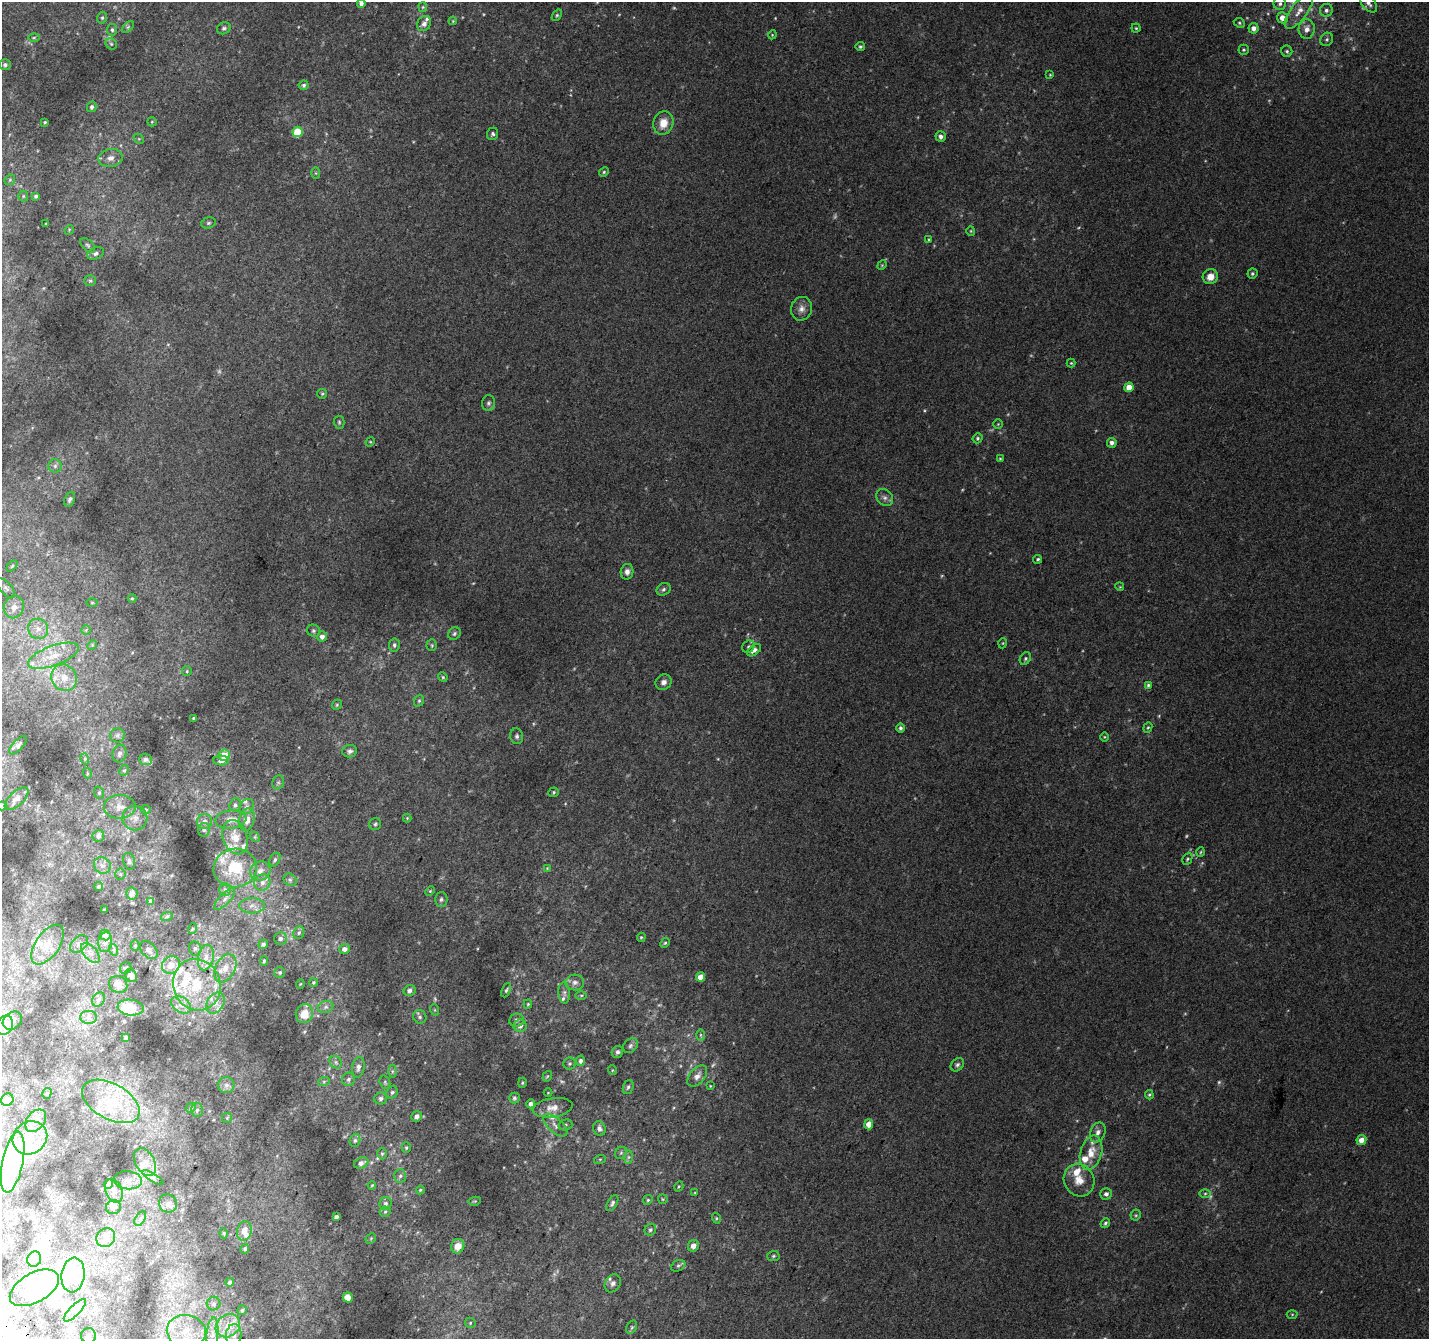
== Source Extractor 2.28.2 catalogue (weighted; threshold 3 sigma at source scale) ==
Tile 7 of 4 x 4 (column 3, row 2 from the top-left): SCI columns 2884-4310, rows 2984-4320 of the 5758 x 5899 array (HDU 1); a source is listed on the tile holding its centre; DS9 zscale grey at full resolution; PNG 1431 x 1341 px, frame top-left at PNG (2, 2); each listed source drawn as its Kron ellipse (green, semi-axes under 4 px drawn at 4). Shown black and unused: <1% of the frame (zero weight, under 2 of 3 exposures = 2% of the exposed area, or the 3 px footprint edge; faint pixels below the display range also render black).
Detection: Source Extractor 2.28.2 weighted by HDU 2 'WHT'; one run over the whole footprint, this tile lists its part. Background 0.0817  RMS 0.014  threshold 0.0628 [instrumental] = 3 sigma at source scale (4.5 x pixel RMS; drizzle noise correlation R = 1.50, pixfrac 1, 0.0396/0.0396 arcsec/px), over >= 5 px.
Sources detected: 361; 16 too faint to see at this stretch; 7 inside a brighter object's white glare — neither listed nor drawn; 36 inside a brighter listed object's ellipse — not listed separately; the other 302 listed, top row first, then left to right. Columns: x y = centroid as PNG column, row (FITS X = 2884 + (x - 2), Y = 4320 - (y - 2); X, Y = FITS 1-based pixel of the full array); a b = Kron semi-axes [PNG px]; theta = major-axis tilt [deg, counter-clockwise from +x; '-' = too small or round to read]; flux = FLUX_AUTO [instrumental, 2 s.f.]
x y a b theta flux
361 3 4 4 - 5.1
1369 3 11 6 -49 6.1
1280 4 6 6 - 3.8
423 7 5 4 - 1.5
1326 10 6 6 - 4.3
1299 11 21 8 53 15
557 15 6 4 54 2.2
102 18 6 4 76 2.2
1282 18 5 5 - 11
453 21 4 3 - 0.99
424 23 8 6 56 5.5
1239 23 6 4 -24 2.1
128 27 7 4 45 2.4
224 28 7 5 23 3.2
1136 28 4 4 - 1.7
1254 28 5 5 - 7.3
1307 29 10 8 89 9.3
112 30 6 5 - 2.7
772 35 4 3 - 1.2
34 38 6 4 2 1.9
1327 39 7 6 - 3.1
111 44 6 5 - 2.5
860 47 5 5 - 2.6
1244 50 5 5 - 2.2
1287 51 5 5 - 2.4
5 65 5 5 - 3.4
1050 75 3 3 - 1.1
304 85 5 5 - 2.7
92 107 5 4 - 4.2
45 122 3 3 - 1.7
152 122 5 4 - 1.5
663 123 12 10 72 19
297 132 5 5 - 55
493 134 6 5 - 3.2
941 137 5 5 - 4.7
139 139 6 4 -44 1.8
111 158 12 9 9 8.7
604 172 5 4 - 1.8
316 173 6 4 -89 1.7
10 180 6 5 - 1.7
23 196 5 5 - 1.9
36 196 4 4 - 2.6
208 223 7 5 16 2.6
46 224 3 3 - 1.7
69 230 5 4 - 1.4
971 231 5 4 - 1.4
929 239 4 3 - 1.7
88 245 9 5 -44 3
96 253 9 5 24 4.4
882 265 5 4 - 1.3
1252 274 5 4 - 2.5
1210 277 8 7 - 13
90 281 6 5 - 2.5
801 309 12 10 75 9
1071 363 4 4 - 1.4
1129 387 4 4 - 17
322 394 5 5 - 1.8
488 403 8 6 87 3.4
339 422 6 5 - 2.2
998 424 4 4 - 1.4
978 438 5 4 - 2.1
370 442 5 4 - 1.4
1112 443 5 5 - 5.2
1000 459 4 4 - 1.3
55 466 6 6 - 3.7
885 498 9 7 -43 5.7
70 499 8 5 68 3.6
1038 559 4 4 - 2
12 566 6 4 45 2.1
627 572 8 6 78 6.5
1120 587 4 3 - 1.2
6 588 12 5 -48 4.4
664 589 7 6 - 3.3
132 598 4 4 - 1.6
92 603 6 4 -1 1.6
14 607 11 10 - 12
38 629 10 9 - 11
86 630 5 5 - 2
313 631 6 6 - 2.7
454 634 7 6 - 2.7
322 636 5 4 - 6.7
1003 643 5 3 - 1.2
92 645 5 4 - 1.4
394 645 7 5 81 3.3
432 645 5 5 - 2.1
748 647 6 6 - 2.9
754 650 8 5 38 5.7
53 656 27 10 20 28
1025 658 6 5 - 2.5
187 671 5 4 - 1.7
443 677 5 4 - 1.7
64 678 14 12 -53 18
664 682 8 7 - 6.1
1148 685 4 4 - 2.1
419 701 6 4 68 2.1
337 705 5 4 - 1.8
193 718 3 2 - 1.3
900 728 4 4 - 2.9
1148 728 5 4 - 1.8
117 735 7 7 - 3.8
517 736 8 6 -77 3.8
1104 737 5 3 - 1.2
18 745 12 5 46 3.9
350 751 7 6 - 4.3
119 754 9 7 78 4.2
224 755 6 5 - 30
85 759 5 3 - 1.7
145 759 6 5 - 3.6
221 760 8 5 -1 4.9
124 770 6 4 66 1.8
87 773 5 3 - 1.5
278 782 7 5 69 2.9
554 792 5 5 - 2
99 793 6 5 - 2.2
16 799 15 7 43 8.1
235 805 7 5 73 3.6
2 806 5 4 - 7.3
120 807 16 12 1 15
246 807 8 6 47 5.1
146 810 5 4 - 2
135 818 12 12 - 12
407 818 4 4 - 1.3
231 819 16 9 7 13
247 820 11 7 76 12
204 822 7 7 - 6.6
375 824 6 6 - 2.6
204 830 7 6 - 3.5
98 836 6 5 - 6.1
235 837 17 12 -71 22
255 837 5 4 - 1.8
1201 852 5 3 - 1.3
1187 859 6 4 64 2.1
275 860 7 5 60 2.8
129 861 8 6 -78 4.2
102 865 9 7 -39 6.6
235 868 21 19 9 62
547 868 4 4 - 1.1
260 871 10 9 - 9.3
120 874 5 5 - 1.9
290 880 7 5 -43 3.3
262 882 8 7 - 7.3
99 886 4 4 - 2.4
225 889 6 6 - 3
430 891 5 3 - 1.5
132 893 6 5 - 7.8
225 899 14 5 46 5.6
441 899 7 6 - 3.3
151 901 4 4 - 6.3
252 906 13 7 0 9
104 910 3 3 - 1.6
167 916 6 3 20 1.8
192 929 5 3 - 1.5
299 933 7 5 68 2.8
105 935 5 5 - 8.6
641 937 5 4 - 1.6
280 939 6 6 - 4.3
105 942 10 7 82 6.5
665 943 5 4 - 2
79 944 10 7 43 6.2
263 944 5 4 - 3.9
47 945 23 12 55 22
135 945 5 4 - 1.6
195 949 7 6 - 3.5
344 949 5 5 - 7
114 950 6 4 -71 2.1
149 950 11 6 -47 5.1
90 953 12 6 -49 7.5
206 958 13 7 77 11
264 961 5 4 - 1.9
171 965 9 8 - 13
126 968 6 5 - 3.2
225 968 15 9 62 14
280 972 5 5 - 2.1
131 975 7 5 -52 10
701 977 4 4 - 16
313 982 4 4 - 1.8
575 982 9 8 - 6.1
118 984 9 8 - 14
300 984 5 3 - 1
197 985 26 23 -68 73
410 990 6 5 - 5.6
506 990 7 4 65 2.5
564 993 10 6 -86 4.8
581 995 5 3 - 1.7
98 1000 8 6 57 4.7
215 1003 11 8 57 9.5
528 1004 5 4 - 1.5
181 1005 11 7 -34 8.3
326 1007 8 6 21 3.7
131 1008 13 8 -7 33
435 1010 6 3 -71 1.5
304 1014 10 8 68 19
89 1017 8 6 -1 5.3
420 1017 7 6 - 3.7
516 1020 7 6 - 3.8
12 1021 10 8 37 6.5
5 1025 10 8 63 7.5
520 1026 6 6 - 7.3
701 1035 6 4 -90 1.8
126 1038 3 3 - 1.5
630 1046 8 6 47 3.9
617 1052 6 5 - 3.3
580 1061 5 4 - 4.5
336 1062 7 5 -46 3.2
569 1064 6 6 - 2.6
957 1065 7 5 45 3.4
358 1067 10 6 81 6.6
612 1070 5 3 - 1.3
392 1071 6 4 89 2.3
547 1076 6 4 57 1.6
697 1076 12 7 49 8.7
349 1079 6 6 - 4
324 1081 6 4 19 1.9
385 1082 7 5 -71 2.5
522 1083 5 4 - 1.8
226 1085 8 8 - 6.1
710 1086 4 3 - 1.2
628 1087 7 5 69 2.9
392 1092 6 5 - 2.9
47 1093 5 4 - 2.2
548 1093 4 3 - 0.96
1149 1095 5 4 - 1.8
381 1098 6 6 - 3.9
514 1098 5 5 - 2.5
7 1100 6 6 - 17
111 1101 31 17 -29 56
531 1104 4 4 - 5.4
191 1108 5 4 - 2.2
553 1108 20 9 9 14
197 1110 7 5 87 3
417 1116 5 5 - 6.3
227 1118 5 5 - 1.8
36 1121 13 8 51 9.6
869 1124 5 4 - 13
555 1125 15 7 -41 7.2
565 1125 7 5 16 2.6
599 1128 7 6 - 5.4
1098 1132 10 7 67 6.9
30 1138 18 16 34 32
355 1140 7 5 75 2.9
1361 1140 5 4 - 11
406 1148 5 4 - 1.9
621 1153 6 5 - 2.6
1091 1153 18 10 74 22
382 1154 6 5 - 2.1
629 1157 7 4 90 2.9
600 1159 6 4 18 1.5
13 1162 31 10 79 41
145 1162 15 9 -61 14
361 1163 7 5 25 6.3
400 1176 7 6 - 3.7
153 1178 12 4 -32 4.8
128 1180 14 9 -5 9.4
1079 1180 16 15 - 20
108 1184 5 4 - 11
372 1185 4 3 - 1.3
679 1186 5 3 - 1.5
420 1190 4 4 - 1.8
114 1191 12 8 -68 8.2
695 1193 3 3 - 1.2
1205 1193 6 4 1 2.1
1106 1194 6 5 - 4.8
663 1199 5 5 - 1.7
648 1200 5 4 - 2
475 1201 6 4 10 1.8
168 1203 9 8 - 7.6
385 1203 6 6 - 3.8
612 1203 9 4 60 3
113 1207 7 7 - 7.9
385 1212 5 5 - 2.2
1136 1215 5 5 - 1.9
336 1217 4 3 - 4.4
716 1218 5 3 - 1.6
140 1219 8 5 59 3.7
1105 1223 5 4 - 2.5
650 1230 6 5 - 3.1
244 1231 10 7 76 14
224 1233 5 3 - 1.4
106 1238 10 8 45 8.4
371 1238 6 4 46 1.7
458 1246 7 6 - 15
693 1246 6 5 - 8.6
245 1249 4 4 - 2.9
773 1256 6 5 - 2.3
34 1259 8 7 - 6.6
678 1266 8 5 27 2.9
73 1275 17 11 83 25
230 1282 4 4 - 3.9
613 1283 9 7 57 5.5
34 1288 27 14 29 38
348 1297 5 5 - 9.8
214 1304 7 7 - 3.4
75 1310 15 5 45 7.8
242 1310 5 4 - 2.4
1292 1314 5 3 - 1.3
470 1323 5 5 - 1.9
228 1326 13 10 38 19
632 1327 7 4 60 2.3
186 1331 20 16 -10 34
212 1334 16 6 85 9.7
234 1335 11 7 86 7.5
89 1336 7 7 - 4.2
Isophote crosses this tile's border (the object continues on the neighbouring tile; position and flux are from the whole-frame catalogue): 3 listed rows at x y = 361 3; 1369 3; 2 806